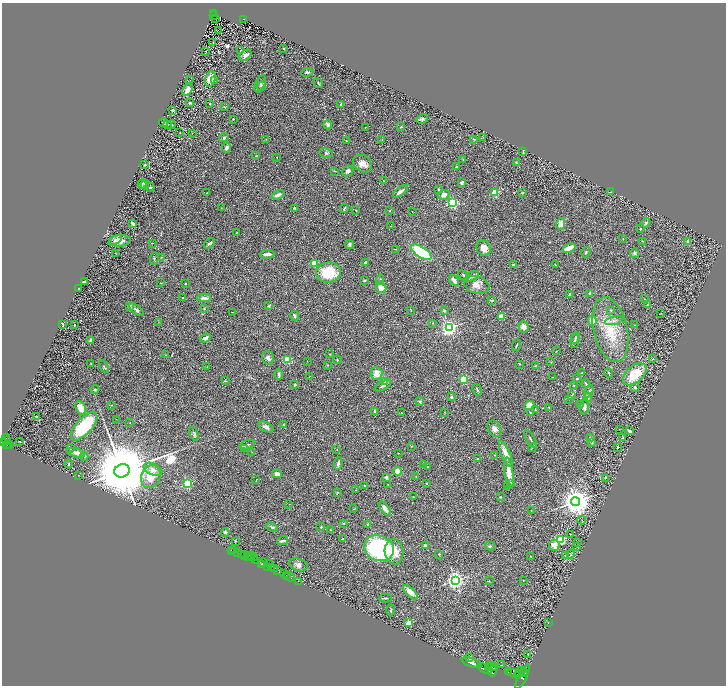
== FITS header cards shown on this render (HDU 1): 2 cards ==
NAXIS1  =                 1448
NAXIS2  =                 1367

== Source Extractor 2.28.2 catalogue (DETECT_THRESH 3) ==
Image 1448 x 1367 px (HDU 1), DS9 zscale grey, zoomed out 1/2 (1 PNG px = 2 x 2 image px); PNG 728 x 688 px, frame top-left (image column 1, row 1366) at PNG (2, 3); each listed source drawn as its Kron ellipse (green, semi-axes under 4 px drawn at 4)
Background 0.386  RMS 0.028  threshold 0.0844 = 3 sigma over >= 5 px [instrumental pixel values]
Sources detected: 359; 34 cannot appear on this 1/2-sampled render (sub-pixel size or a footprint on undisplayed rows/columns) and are neither listed nor drawn; the other 325 listed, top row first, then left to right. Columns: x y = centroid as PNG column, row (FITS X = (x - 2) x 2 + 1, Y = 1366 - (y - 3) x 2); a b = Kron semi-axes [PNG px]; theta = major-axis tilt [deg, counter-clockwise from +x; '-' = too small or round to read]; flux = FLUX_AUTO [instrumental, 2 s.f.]
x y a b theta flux
213 14 3 2 - 59
214 16 2 1 - 3
216 18 2 1 - 1.9
244 19 2 2 - 67
218 31 2 2 - 30
213 43 3 2 - 2
283 48 2 1 - 2.8
206 51 2 1 - 36
241 51 3 2 - 3.6
245 55 7 5 36 19
307 72 6 3 5 7.5
210 79 8 5 74 81
190 80 2 1 - 1.5
215 81 4 2 - 4
318 83 5 2 - 4.2
260 84 9 4 66 15
261 86 5 4 - 7.5
187 90 7 4 56 46
190 103 4 2 - 4.2
210 104 2 2 - 3.6
341 104 3 3 - 7.4
224 107 3 1 - 1.9
173 110 3 2 - 5.4
233 119 3 2 - 2.8
422 119 6 4 31 8.8
163 123 4 2 - 3.8
168 125 2 2 - 1.5
172 125 4 2 - 3.9
328 125 4 4 - 11
401 127 3 2 - 4.3
365 128 2 2 - 1.9
180 133 2 1 - 1.2
192 133 2 2 - 1.7
483 137 3 3 - 2.9
224 138 5 4 - 9.1
266 139 3 2 - 1.6
474 139 3 2 - 3.4
382 140 3 2 - 2
346 141 2 2 - 3.5
226 148 5 3 - 19
523 152 4 2 - 2.9
326 153 7 4 -10 12
256 156 2 2 - 3.4
277 157 2 1 - 1.6
463 159 2 2 - 3.2
516 162 3 2 - 3.8
145 164 3 2 - 3.6
363 164 10 8 -37 40
457 167 3 2 - 5.7
335 171 3 2 - 1.9
348 171 6 4 44 18
383 181 2 1 - 2.2
462 182 4 3 - 14
142 184 5 4 - 6.1
145 185 5 4 - 6.2
150 187 4 2 - 8.7
438 190 2 2 - 7.4
401 191 9 3 35 28
610 192 2 1 - 1.6
207 193 3 2 - 2.3
495 193 3 3 - 260
522 193 4 2 - 4
278 195 7 3 23 24
444 195 6 5 - 34
452 203 3 3 - 680
221 208 3 2 - 2.1
294 208 3 2 - 4.1
344 208 4 2 - 5.2
356 210 3 2 - 3.2
390 211 2 2 - 3.5
412 212 2 1 - 1.3
133 223 3 2 - 18
646 223 5 4 - 7
561 224 5 4 - 46
391 226 2 2 - 2.1
640 229 3 2 - 5.6
236 233 3 2 - 2.3
623 238 2 2 - 2.8
115 240 8 3 30 10
120 241 10 6 5 30
642 241 3 2 - 3.3
688 241 3 3 - 12
152 243 3 2 - 2.7
209 243 6 3 36 11
350 245 4 3 - 11
484 248 8 7 - 46
569 248 7 3 23 90
395 249 4 2 - 3
421 252 12 5 -34 460
586 252 5 3 - 6.3
115 253 2 1 - 1.5
634 253 4 4 - 12
267 254 7 2 2 20
161 257 2 2 - 2.1
154 259 6 2 86 4.7
314 263 3 3 - 300
365 263 3 2 - 9.8
514 265 4 3 - 7.6
555 265 2 1 - 2.1
328 272 12 10 7 200
464 275 6 3 -41 7.1
472 276 7 3 33 19
364 280 4 2 - 4.7
380 280 5 3 - 6
454 280 6 3 -56 26
84 282 3 2 - 14
161 283 3 2 - 2.4
186 283 2 2 - 3.4
477 285 13 8 -17 40
381 287 6 5 - 54
78 288 2 1 - 2.2
590 293 4 3 - 10
569 295 4 2 - 5.4
182 298 3 2 - 3.6
204 298 7 3 -3 30
645 299 2 2 - 2
492 300 4 2 - 3.8
647 305 3 2 - 3.5
129 306 2 2 - 61
269 306 2 2 - 16
204 309 3 2 - 4.1
136 310 8 4 -40 14
411 310 3 2 - 2.5
444 310 2 2 - 26
611 310 3 2 - 3.7
232 312 2 1 - 1.4
660 313 3 1 - 1.8
294 316 5 3 - 9.7
501 317 4 3 - 56
592 321 5 4 - 57
614 321 9 4 13 24
159 322 2 2 - 2.1
433 323 4 2 - 3.1
62 325 4 1 - 5.1
74 325 2 2 - 7.2
634 325 2 2 - 1.7
524 327 6 5 - 28
449 328 4 3 - 2200
610 330 33 17 -77 210
205 338 6 4 22 16
575 338 6 3 65 7.6
91 340 3 3 - 15
575 341 7 3 83 6.6
516 345 6 2 69 5.7
556 351 3 2 - 1.8
330 354 2 2 - 3.5
165 355 2 2 - 2.7
268 358 7 6 - 17
287 359 3 3 - 320
652 359 2 2 - 3
337 360 4 3 - 5.7
307 361 2 1 - 1.2
551 362 3 2 - 3.3
91 363 2 2 - 2.6
519 364 2 2 - 2
327 365 3 3 - 3.4
536 366 2 2 - 15
104 367 7 3 -60 8.2
207 367 2 2 - 1.7
582 372 4 2 - 3.3
376 373 6 6 - 49
609 373 5 2 - 5.3
279 374 5 2 - 9.2
635 374 14 8 40 180
309 376 3 1 - 1.4
552 377 2 1 - 1.4
577 378 3 2 - 5.2
464 379 3 3 - 450
225 381 3 2 - 3.8
385 381 3 3 - 17
586 384 4 3 - 5
295 385 4 2 - 5.1
574 385 3 3 - 4.9
383 386 9 3 29 12
635 387 4 4 - 6.9
95 389 4 3 - 8.3
477 390 6 3 -72 5.7
589 391 7 2 64 5.9
571 395 3 2 - 3.8
451 397 2 2 - 30
588 397 5 4 - 7.4
568 399 3 2 - 2
420 401 5 4 - 7.1
580 404 2 2 - 2.4
112 405 2 2 - 2.7
529 405 5 4 - 51
549 407 3 2 - 2.8
584 407 8 4 82 18
81 408 7 5 -64 79
535 410 3 2 - 2.7
374 411 4 3 - 6.1
445 412 2 2 - 2.2
530 412 3 2 - 2.5
402 413 3 2 - 2.1
36 417 3 2 - 4.4
116 419 2 1 - 1.3
130 423 2 1 - 1.6
284 425 3 2 - 4.3
84 426 18 8 48 430
266 427 8 4 -24 19
494 429 9 6 -62 29
620 429 2 2 - 1.6
629 431 4 2 - 12
194 434 7 3 -70 9.7
591 438 2 2 - 30
623 438 2 2 - 4.9
6 439 5 3 - 460
531 439 10 2 -58 8.4
6 441 3 2 - 470
20 441 2 2 - 2.5
3 442 3 2 - 830
592 443 3 2 - 3.5
7 445 4 2 - 350
247 445 8 2 18 9.6
9 446 3 2 - 190
411 446 3 2 - 2.6
618 447 2 2 - 3.3
70 448 3 2 - 2.4
245 448 3 2 - 5.6
532 448 4 2 - 3.4
337 450 2 1 - 1.5
252 452 2 1 - 1.7
76 453 9 4 -15 24
398 453 2 2 - 4.2
506 454 14 4 -67 56
494 455 2 2 - 2.3
84 456 4 4 - 11
477 458 3 2 - 2.7
69 464 4 3 - 5.1
338 464 6 2 83 15
424 464 2 2 - 2.3
428 467 2 2 - 2.9
153 469 10 5 -26 28
122 471 8 6 14 110000
398 471 4 4 - 48
509 473 15 4 -83 71
277 474 5 3 - 26
78 475 2 1 - 1.5
151 477 12 9 67 110
386 477 4 4 - 6.5
416 477 2 1 - 2.3
605 478 3 2 - 2.9
256 480 3 2 - 1.8
427 483 2 2 - 2.3
510 483 4 3 - 5.9
187 484 3 3 - 560
388 484 2 2 - 2
364 485 2 2 - 2.4
507 486 3 2 - 2.6
356 490 2 1 - 1.2
337 492 3 3 - 3.7
413 497 2 2 - 2.4
500 497 3 2 - 3.1
575 502 4 4 - 9800
289 504 2 2 - 2
385 508 8 3 -53 25
354 509 3 1 - 1.9
531 511 3 2 - 1.9
582 520 4 2 - 3.5
343 523 3 2 - 2.8
368 524 2 2 - 14
272 527 6 3 -21 8.3
321 527 3 3 - 5.5
331 530 2 2 - 3.6
225 532 4 4 - 11
570 534 3 1 - 1.8
342 539 3 2 - 3.3
561 539 3 3 - 570
235 541 3 2 - 2.8
282 541 5 2 - 16
577 543 2 1 - 1.7
425 545 2 2 - 29
554 545 6 5 - 43
490 546 5 3 - 7.9
577 546 3 2 - 3.9
379 548 15 12 -23 660
231 550 2 1 - 13
234 551 2 1 - 22
394 552 13 9 -81 80
238 553 3 2 - 160
242 554 3 2 - 530
439 554 2 2 - 4.2
571 554 4 2 - 3.4
245 556 3 2 - 76
247 556 3 1 - 93
251 556 2 1 - 22
531 556 3 2 - 4.7
566 556 3 3 - 6.9
254 557 4 2 - 270
250 558 3 1 - 53
255 561 3 2 - 600
263 563 4 2 - 520
262 564 3 1 - 260
269 564 3 2 - 420
298 565 10 6 -17 27
268 567 4 2 - 240
271 567 2 1 - 260
275 568 4 3 - 890
278 570 3 2 - 480
284 574 4 2 - 640
287 575 2 1 - 310
289 577 5 2 - 840
455 580 3 3 - 3000
523 580 2 1 - 2.2
298 581 2 1 - 37
489 581 2 2 - 2.9
410 592 9 4 -44 48
385 598 6 2 1 5.6
391 610 6 2 89 5.7
548 622 2 1 - 2
409 623 2 2 - 160
528 655 2 1 - 2.6
469 657 3 3 - 4.6
472 663 10 3 -21 16
502 665 3 2 - 2.4
492 666 6 3 -17 5600
489 668 2 2 - 1500
485 669 8 4 -24 9500
492 671 5 2 - 4200
508 672 2 1 - 230
520 672 6 2 47 2900
523 672 4 3 - 3200
515 674 7 4 -10 7900
518 676 2 1 - 1100
523 677 13 3 63 4400
At the frame edge (FLAGS 8, measured only in part): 1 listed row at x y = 3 442
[34 sub-pixel or undisplayed-footprint detections neither listed nor drawn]